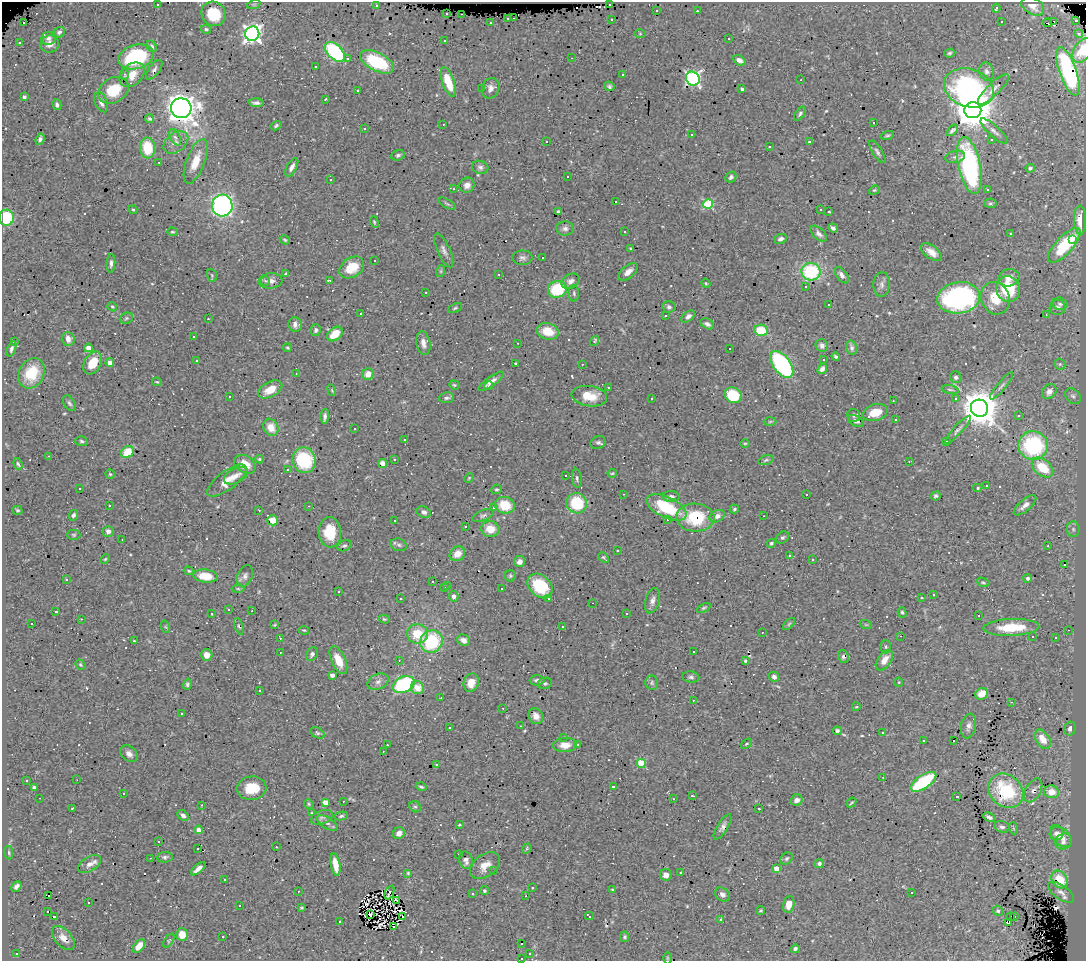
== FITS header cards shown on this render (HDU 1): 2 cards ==
NAXIS1  =                 1084
NAXIS2  =                  959

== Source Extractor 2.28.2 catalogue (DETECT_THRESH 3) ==
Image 1084 x 959 px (HDU 1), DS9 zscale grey, 1 PNG px = 1 image px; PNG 1088 x 963 px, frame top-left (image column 1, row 959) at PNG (2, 2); each listed source drawn as its Kron ellipse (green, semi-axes under 4 px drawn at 4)
Background 0.902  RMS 0.032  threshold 0.0973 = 3 sigma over >= 5 px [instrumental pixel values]
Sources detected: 621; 4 with non-positive FLUX_AUTO (blend fragments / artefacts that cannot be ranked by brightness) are neither listed nor drawn; of the other 617, the 500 brightest by FLUX_AUTO listed and drawn (117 fainter detections omitted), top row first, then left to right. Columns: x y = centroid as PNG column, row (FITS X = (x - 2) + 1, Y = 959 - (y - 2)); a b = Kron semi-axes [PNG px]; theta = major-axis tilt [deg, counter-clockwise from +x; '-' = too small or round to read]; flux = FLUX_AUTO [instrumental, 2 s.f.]
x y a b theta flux
157 4 3 3 - 40
254 4 7 4 18 3.1
609 4 3 3 - 150
376 6 3 3 - 5
1033 6 12 8 -30 13
996 8 4 3 - 15
656 11 3 2 - 2.3
697 11 3 2 - 7.7
213 14 12 11 - 74
447 14 3 3 - 21
462 14 3 2 - 31
508 18 3 2 - 24
513 18 3 3 - 19
611 19 3 3 - 20
1076 20 3 3 - 53
1001 21 3 3 - 39
1054 21 3 2 - 360
24 23 3 3 - 32
491 23 3 3 - 5.1
1047 23 4 2 - 4.8
206 29 5 4 - 3.6
59 32 6 5 - 5.5
252 34 7 7 - 990
640 34 6 4 0 2.3
1079 34 4 3 - 2.2
48 38 7 6 - 8
729 39 3 3 - 60
445 40 3 3 - 10
19 42 3 3 - 8.6
50 44 9 8 - 12
152 46 6 4 -58 5.1
1083 50 14 8 58 49
335 52 12 7 -45 300
950 53 6 4 6 3.8
136 57 18 12 15 190
347 58 3 2 - 13
572 58 3 2 - 6.4
739 60 7 4 -34 14
377 62 18 9 -26 140
315 67 3 3 - 6.8
154 70 11 5 53 8.5
1068 71 25 8 -71 250
987 72 9 7 -76 9.1
124 74 6 4 86 3.2
132 75 14 10 44 30
623 75 3 3 - 6.2
693 79 7 6 - 540
801 80 3 2 - 3.7
448 82 15 6 -70 64
609 86 5 4 - 4.3
491 88 10 8 67 13
969 88 25 19 -19 410
482 89 3 3 - 4.5
742 89 4 3 - 4.1
993 89 21 6 45 11
113 90 16 12 31 65
358 90 3 3 - 64
24 97 3 3 - 5
325 99 3 2 - 2.5
101 102 10 6 -68 11
256 103 7 4 -1 7.2
57 105 5 4 - 5
181 108 10 10 - 2200
973 110 8 8 - 7000
800 114 8 4 56 4.4
150 119 4 3 - 3.6
874 122 3 3 - 46
443 124 2 2 - 2.3
276 126 6 3 31 3.7
364 129 3 3 - 3.9
952 130 7 3 45 5.3
994 131 17 5 -43 11
691 135 3 3 - 6.3
887 135 7 4 18 3.6
175 137 9 5 -62 6.1
40 139 6 4 70 6.8
992 139 3 3 - 19
546 141 3 3 - 27
176 142 14 9 38 15
809 142 3 3 - 3
769 146 3 3 - 6
148 148 10 7 -85 75
877 152 13 5 -58 6.6
398 155 7 5 19 4.8
955 157 10 6 11 7.9
196 161 23 9 69 37
159 162 3 2 - 3.8
969 165 29 11 -78 290
292 167 10 5 61 10
480 167 8 6 -13 6.5
1030 168 4 4 - 4.5
568 177 3 2 - 2.3
731 177 6 5 - 5.8
330 180 3 3 - 7.3
467 185 8 7 - 13
454 189 3 2 - 3.8
988 189 3 3 - 160
874 190 6 4 20 2.9
615 202 3 3 - 1400
990 203 6 4 3 3.5
447 204 10 3 -28 3.8
708 204 5 4 - 150
222 206 11 10 - 580
133 210 4 3 - 2.9
820 210 3 3 - 9.9
558 211 3 3 - 2.6
829 212 3 3 - 81
7 218 8 7 - 99
1080 220 15 6 -90 32
374 222 5 3 - 2.3
565 228 8 7 - 7.5
833 228 5 4 - 6.8
172 232 5 4 - 3
625 232 3 2 - 2.9
819 234 10 5 -41 9.1
1011 234 3 3 - 2.3
781 239 6 4 24 7.5
1073 239 3 3 - 11
285 240 5 4 - 3.3
1064 245 22 8 47 120
631 249 3 3 - 2.5
444 250 18 6 -65 11
931 252 12 6 -36 20
543 257 3 3 - 620
522 258 10 7 1 7.7
375 260 3 2 - 3.2
111 263 9 4 86 6.9
352 267 13 9 33 52
441 271 6 4 72 2.8
628 272 11 6 41 14
811 272 9 9 - 160
286 273 4 2 - 2.2
499 274 3 2 - 3.3
212 275 6 5 - 2.9
842 275 9 5 -54 9.4
1009 278 10 8 13 19
330 280 3 3 - 62
265 281 5 4 - 4.2
270 281 12 7 5 13
571 281 9 7 27 8.7
706 283 4 4 - 2.3
882 284 12 8 85 12
806 286 3 3 - 9.6
557 289 9 8 - 110
1008 289 13 11 -75 96
426 292 3 2 - 2.1
574 293 8 5 -88 4.7
959 298 21 15 9 410
995 298 16 14 -68 54
1060 304 8 6 -19 5.5
829 305 3 3 - 16
112 307 5 4 - 2.7
669 307 6 5 - 5.8
1058 307 8 7 - 7
455 308 7 3 26 2.9
361 314 3 3 - 21
1046 315 3 2 - 3.1
665 316 3 3 - 34
688 316 7 5 38 7.7
126 318 7 5 22 4.5
208 319 3 2 - 8.7
295 324 7 6 - 9.9
707 324 7 5 -28 7.2
316 330 6 5 - 5.1
761 330 7 5 -12 69
548 331 11 8 -15 37
335 334 9 6 40 42
193 337 3 3 - 6.6
68 339 7 6 - 16
594 341 5 4 - 5.1
14 342 3 3 - 54
423 343 12 7 -79 12
518 343 3 2 - 2.6
822 345 6 6 - 7.7
88 348 4 4 - 24
287 348 4 4 - 2.6
730 348 3 3 - 30
852 348 7 5 -74 6.3
11 349 8 4 69 5.7
836 357 4 3 - 4.1
196 360 3 3 - 3.4
824 360 3 2 - 3.8
93 363 12 8 60 43
110 363 4 4 - 18
515 363 3 3 - 18
582 364 3 2 - 3.1
782 364 15 8 -54 320
1060 364 6 5 - 3.5
822 369 5 4 - 7.6
31 373 16 12 61 70
296 373 3 2 - 2.4
368 374 5 5 - 22
956 377 6 5 - 6.2
491 381 15 5 35 15
157 382 5 3 - 2.5
454 385 5 4 - 2.7
489 386 5 4 - 3.4
1002 386 17 4 50 8.2
608 387 3 3 - 6.7
270 389 13 7 28 31
332 390 6 3 -70 2.3
950 390 8 3 -10 2.9
1049 392 8 6 49 14
733 395 9 7 -29 98
589 396 18 10 -7 45
1073 396 9 6 -42 6
229 397 3 3 - 30
446 398 8 5 6 6
652 399 3 2 - 3.3
955 399 3 3 - 3
893 401 3 2 - 4
69 403 8 5 -57 5.1
979 408 9 8 - 6100
875 412 12 8 17 38
854 415 6 6 - 4.7
1019 416 3 3 - 4.2
325 417 7 3 87 6
896 420 3 3 - 9.7
856 421 8 5 -28 6.2
770 422 6 4 2 2.9
271 427 9 7 -60 27
354 429 3 3 - 15
958 430 18 4 48 7.6
405 439 3 3 - 6.5
81 441 6 4 -17 4.3
946 441 3 3 - 19
598 442 7 6 - 5.4
745 443 5 3 - 2.2
1033 445 14 14 - 240
127 452 7 5 41 37
49 456 3 2 - 7.4
259 459 4 4 - 2.5
394 459 3 3 - 53
304 460 13 11 -81 140
766 460 8 4 17 4
909 461 3 3 - 3.9
383 463 5 4 - 12
18 464 6 3 -71 3.6
245 464 11 8 -34 31
1042 468 12 8 -39 63
288 469 3 3 - 2.5
612 473 4 3 - 2.4
110 474 4 4 - 2.6
565 475 3 2 - 23
236 476 13 7 26 14
469 478 5 4 - 2.1
577 478 9 4 -84 4.8
227 481 24 9 37 31
987 486 3 3 - 330
80 488 3 3 - 3.1
978 488 5 4 - 3.4
497 489 5 4 - 3.6
623 494 3 2 - 2.1
806 494 3 3 - 25
936 496 5 4 - 4.9
671 497 8 5 -1 8.5
577 503 10 10 - 97
505 505 10 8 -14 52
1025 505 14 6 41 14
109 506 3 3 - 3.7
309 506 3 2 - 2.9
667 507 21 10 -25 120
493 508 3 3 - 6.2
734 509 5 3 - 3.3
17 510 5 4 - 3.5
259 510 3 2 - 3.3
424 512 7 5 -24 7.8
73 515 5 4 - 5.2
483 516 12 5 21 6.5
717 516 8 6 28 11
764 516 3 2 - 9.1
695 518 19 14 -3 110
273 520 5 5 - 24
667 520 3 3 - 50
394 521 3 2 - 3.1
466 527 3 3 - 4.7
490 529 9 8 - 33
1073 529 8 6 -89 6
108 531 5 5 - 10
330 532 15 11 -85 58
74 535 7 5 -1 3.4
782 538 7 5 40 4.7
122 540 3 2 - 2.6
771 543 4 4 - 5.1
399 545 8 6 -17 5.6
344 546 7 5 26 4.4
1048 546 3 3 - 2.5
618 551 3 3 - 5.9
457 554 8 7 - 24
789 555 3 3 - 8.8
604 558 6 3 -43 3.1
105 559 5 4 - 3
813 559 3 2 - 3.4
520 562 6 5 - 11
1064 564 3 3 - 45
189 571 5 4 - 2.9
205 576 12 6 -7 45
245 576 11 7 68 9.9
510 576 5 5 - 3.6
1028 578 4 4 - 6.6
66 579 3 2 - 3.3
433 582 3 3 - 120
983 582 6 4 -20 2.9
448 586 3 3 - 5.2
540 586 14 10 -43 100
445 588 3 3 - 2.1
238 589 6 4 -2 3.1
501 589 3 3 - 59
338 592 3 2 - 3.6
933 595 3 3 - 12
454 596 5 5 - 8.7
549 598 3 3 - 6.2
922 598 3 3 - 61
400 599 3 3 - 6
652 601 13 7 74 11
593 603 3 2 - 100
704 608 7 4 24 3.4
229 610 3 2 - 2.5
56 611 3 3 - 80
252 611 3 2 - 2.6
902 612 5 4 - 3
627 613 3 3 - 3.3
212 614 3 2 - 2.1
978 615 3 3 - 140
81 619 3 2 - 6.6
384 619 6 4 -14 2.8
32 623 3 3 - 9
789 624 7 4 46 3.5
275 625 4 3 - 2.3
866 625 6 3 -19 2.4
239 626 8 4 -72 3.9
562 626 3 3 - 6.8
166 627 6 4 -70 2.6
1011 627 28 8 2 75
304 630 5 3 - 2.4
1068 630 3 2 - 16
762 632 2 2 - 2.2
417 634 10 9 - 62
901 636 3 2 - 2.1
1032 637 3 3 - 5.1
280 638 3 2 - 3.1
1055 638 3 3 - 12
464 640 6 5 - 11
134 641 3 3 - 46
431 641 11 10 - 140
886 647 7 5 89 3.6
280 652 3 2 - 2.7
694 652 3 3 - 3.6
312 654 7 5 59 7
207 655 6 6 - 16
843 656 6 5 - 6
338 660 15 7 -66 36
399 660 4 3 - 2.2
884 660 11 6 55 22
745 661 4 3 - 3.1
80 665 5 4 - 3.2
332 675 4 3 - 12
691 677 8 5 -6 5.7
774 677 5 4 - 7.8
537 680 7 5 1 6.3
378 682 11 7 25 11
899 682 4 4 - 2.5
471 683 9 7 69 29
545 683 7 5 11 4.8
652 683 7 6 - 5
187 684 6 4 74 4.3
404 684 11 7 25 210
417 688 7 6 - 16
259 690 3 3 - 4.9
982 694 6 5 - 26
441 698 3 2 - 2.7
693 700 3 2 - 4.5
1011 702 3 2 - 5.7
856 707 4 3 - 2.2
503 708 3 3 - 2.4
182 714 3 3 - 11
536 716 8 7 - 13
521 726 3 2 - 5
969 726 12 7 79 11
449 728 3 3 - 6.8
1070 728 7 5 72 8.2
837 731 4 4 - 5.8
318 733 7 5 -32 4.5
883 733 3 3 - 28
564 737 3 3 - 7
1043 739 10 6 -56 30
923 740 3 2 - 2.9
954 740 3 3 - 84
746 744 6 4 37 3.1
387 745 3 2 - 6.2
565 745 12 7 2 23
577 745 3 3 - 22
383 751 3 2 - 3
129 754 10 7 -39 11
641 763 4 4 - 86
436 765 3 3 - 8.5
883 777 3 2 - 3.1
27 780 3 3 - 3.4
77 780 3 2 - 2.1
923 782 15 6 34 170
613 786 3 3 - 33
34 787 4 3 - 5.5
421 787 5 3 - 3.8
252 788 15 11 5 50
1033 790 13 7 60 9.5
1006 791 19 15 -42 140
1052 792 7 6 - 27
123 793 3 3 - 46
692 796 3 3 - 38
957 797 3 3 - 170
39 798 3 2 - 3.8
673 799 4 3 - 2.9
797 800 6 5 - 10
343 801 3 2 - 2.3
325 802 4 4 - 25
851 803 5 2 - 2.5
309 804 5 4 - 2.8
202 805 3 2 - 4.1
415 807 6 5 - 4.5
72 808 3 2 - 2.4
759 809 3 3 - 22
312 813 4 3 - 2.3
183 815 6 4 -41 7.1
341 816 7 4 9 4.5
322 817 11 6 20 8.3
989 817 6 3 -25 6.7
327 823 12 5 -32 9.4
459 825 3 3 - 8
723 827 14 5 58 8.6
1002 827 8 5 -14 6.9
1013 828 6 4 -71 2.8
199 830 4 4 - 26
399 833 6 5 - 12
1056 833 7 6 - 9.3
1061 836 13 8 -46 19
159 841 3 2 - 7.7
1063 842 8 7 - 9.3
276 847 3 2 - 11
198 848 3 3 - 6.7
527 848 5 4 - 2.6
9 853 7 4 -84 3.5
458 854 3 3 - 12
165 857 8 5 5 5
151 858 3 2 - 8.9
787 858 7 5 45 4.2
466 860 9 7 -73 10
89 864 13 7 31 13
335 864 11 4 -80 28
819 864 4 4 - 5.1
485 866 17 11 37 26
198 869 9 4 41 12
777 869 4 4 - 42
494 871 3 2 - 5.1
681 872 3 3 - 12
408 873 3 3 - 2.5
666 875 6 5 - 15
225 880 3 3 - 6.9
1060 880 9 7 -56 60
16 886 6 4 50 7.5
532 888 3 3 - 5.5
613 890 4 3 - 3.3
298 891 3 2 - 5.7
484 891 4 4 - 3.5
1061 892 15 7 -36 11
389 893 7 2 66 5.7
911 893 3 3 - 2.7
473 894 3 3 - 36
722 895 8 6 -40 9.9
49 896 3 2 - 18
526 896 3 2 - 6.9
396 900 4 2 - 2.5
88 903 3 2 - 3.2
789 904 8 5 79 20
240 906 3 3 - 170
302 908 4 2 - 2.1
47 911 3 2 - 4.8
761 911 4 4 - 2.9
998 911 5 5 - 4.7
370 914 3 3 - 3.1
589 916 4 2 - 3.5
1010 916 3 2 - 15
1015 916 3 3 - 8.1
54 917 3 3 - 260
403 917 4 2 - 3.4
721 919 3 3 - 16
340 922 3 3 - 7.4
1009 922 4 3 - 23
393 927 3 3 - 64
182 935 6 5 - 36
223 937 3 2 - 14
625 937 5 4 - 4.3
63 938 14 8 -48 19
169 941 8 4 56 3.2
521 944 3 2 - 3.5
139 946 7 5 52 24
795 949 4 3 - 5.5
16 953 3 3 - 11
530 954 3 3 - 3.6
521 958 3 3 - 5.7
667 958 6 4 -89 2.7
At the frame edge (FLAGS 8, measured only in part): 3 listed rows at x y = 1083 50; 7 218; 521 958
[117 fainter detections neither listed nor drawn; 4 non-positive-flux detections neither listed nor drawn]